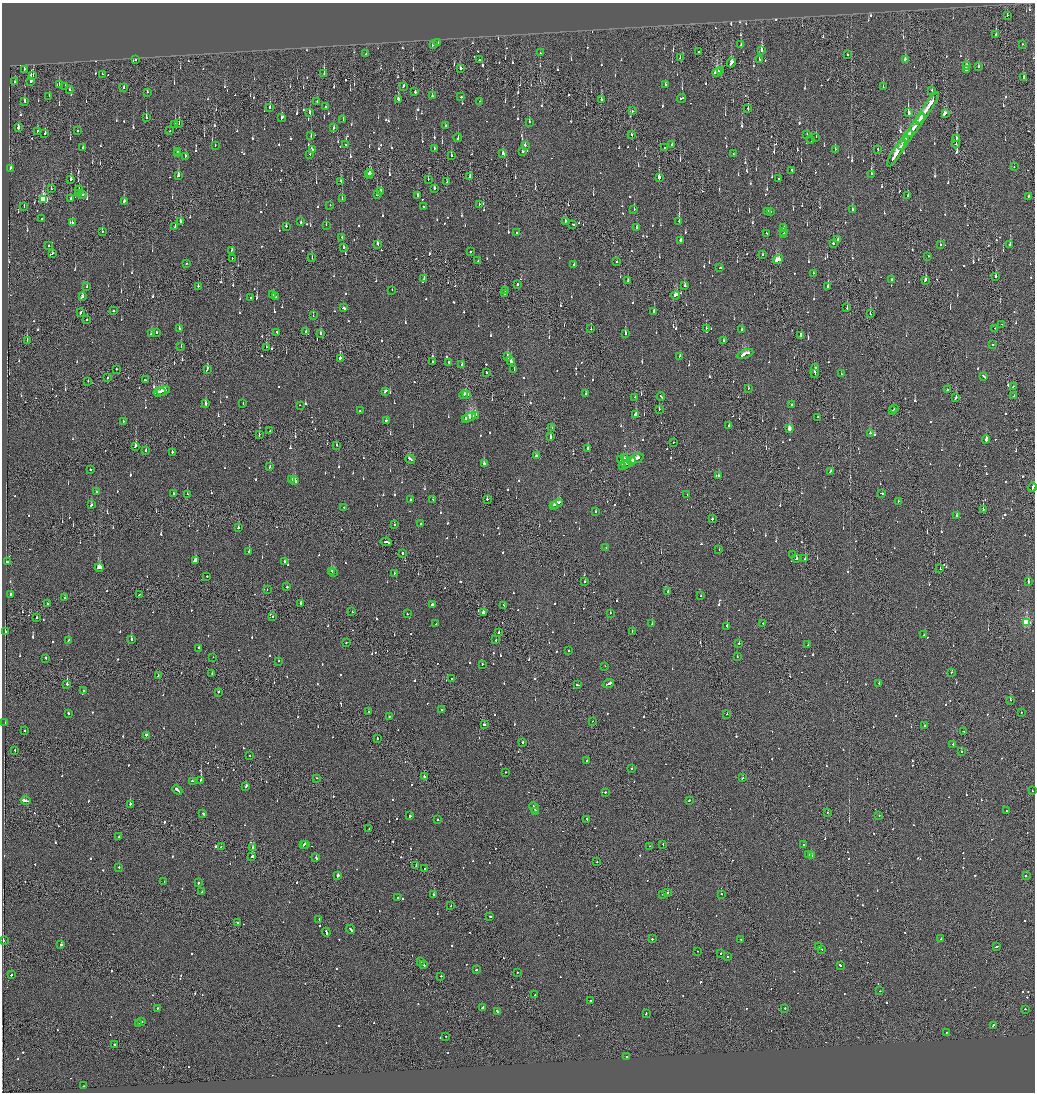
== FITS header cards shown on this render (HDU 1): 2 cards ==
NAXIS1  =                 2065
NAXIS2  =                 2180

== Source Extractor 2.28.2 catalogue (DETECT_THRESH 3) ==
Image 2065 x 2180 px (HDU 1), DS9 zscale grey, zoomed out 1/2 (1 PNG px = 2 x 2 image px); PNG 1037 x 1094 px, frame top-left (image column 1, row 2179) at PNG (2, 3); each listed source drawn as its Kron ellipse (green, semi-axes under 4 px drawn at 4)
Background -0.13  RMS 0.067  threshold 0.201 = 3 sigma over >= 5 px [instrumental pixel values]
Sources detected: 1475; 55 cannot appear on this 1/2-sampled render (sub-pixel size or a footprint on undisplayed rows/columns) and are neither listed nor drawn; of the other 1420, the 500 brightest by FLUX_AUTO listed and drawn (920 fainter detections omitted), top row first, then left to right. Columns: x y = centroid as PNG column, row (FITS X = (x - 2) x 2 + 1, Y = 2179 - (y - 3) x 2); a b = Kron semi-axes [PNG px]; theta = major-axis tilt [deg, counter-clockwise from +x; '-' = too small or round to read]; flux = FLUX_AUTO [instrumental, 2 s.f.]
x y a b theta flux
1007 15 2 2 - 89
996 35 3 2 - 790
438 42 2 2 - 120
433 44 4 2 - 210
1022 44 2 2 - 120
741 45 3 2 - 460
762 51 3 2 - 960
699 52 2 1 - 95
540 53 2 2 - 100
366 54 2 2 - 94
848 54 2 1 - 140
680 58 2 2 - 100
759 59 3 2 - 110
905 59 3 2 - 160
136 60 2 2 - 100
479 60 2 2 - 210
731 63 5 2 - 300
967 65 2 2 - 130
978 66 3 2 - 130
460 68 3 2 - 170
25 69 2 1 - 280
966 70 3 2 - 750
721 71 2 2 - 130
717 72 5 3 - 710
102 74 2 2 - 95
324 74 3 1 - 250
33 75 2 1 - 180
1024 77 3 2 - 120
31 81 3 2 - 490
15 82 2 2 - 91
59 84 3 2 - 92
665 85 2 2 - 120
65 86 2 2 - 97
403 86 3 2 - 120
883 87 2 2 - 250
124 88 2 2 - 130
69 89 2 2 - 100
932 90 2 2 - 150
147 92 2 2 - 150
415 92 2 2 - 190
49 96 2 2 - 110
432 96 2 2 - 120
461 97 2 2 - 110
681 98 4 2 - 470
398 99 4 3 - 200
601 100 2 2 - 520
480 101 2 1 - 270
25 102 3 2 - 340
317 102 2 2 - 100
326 106 2 2 - 99
270 108 2 2 - 570
748 108 2 2 - 200
927 108 19 2 56 1400
632 111 2 2 - 190
310 113 3 2 - 400
908 113 4 2 - 14000
945 114 3 2 - 450
282 117 3 2 - 190
146 118 2 2 - 300
921 118 5 2 - 1800
343 119 2 2 - 97
529 122 2 2 - 110
179 123 4 1 - 140
175 124 2 2 - 530
916 125 14 2 54 1300
446 126 2 2 - 98
18 128 2 2 - 5100
334 128 2 2 - 150
37 131 3 1 - 160
78 131 2 2 - 110
169 131 2 1 - 120
45 133 2 2 - 290
631 134 2 2 - 170
807 134 2 1 - 110
311 136 3 2 - 89
908 136 6 2 55 870
816 137 3 2 - 180
458 138 4 2 - 150
957 138 3 1 - 110
811 140 3 2 - 160
956 141 7 1 87 320
903 143 7 2 61 1000
215 145 2 2 - 110
345 145 2 2 - 130
672 145 3 2 - 170
525 146 3 2 - 310
83 147 2 2 - 140
665 147 2 1 - 200
435 148 2 2 - 220
835 149 2 2 - 270
878 149 2 1 - 170
312 150 3 2 - 160
177 151 2 2 - 120
523 151 2 2 - 200
503 153 3 2 - 310
733 153 2 2 - 93
896 153 16 3 59 1200
177 154 2 2 - 110
310 154 2 2 - 91
451 155 2 2 - 160
185 156 3 2 - 140
1014 167 2 2 - 110
11 168 2 2 - 92
792 171 3 1 - 290
371 173 2 1 - 440
369 174 4 2 - 840
871 174 3 2 - 520
178 176 3 2 - 240
470 176 2 2 - 290
659 178 3 2 - 570
71 179 3 2 - 150
428 179 2 2 - 94
779 179 2 2 - 92
341 181 3 2 - 150
447 182 2 1 - 110
434 188 2 2 - 1500
51 189 4 2 - 120
79 190 4 2 - 390
381 191 2 2 - 160
79 193 3 2 - 390
83 195 2 2 - 700
377 195 2 2 - 350
418 195 2 2 - 150
908 196 2 2 - 590
1028 196 2 1 - 210
70 199 2 2 - 120
342 199 3 2 - 170
43 200 4 3 - 1200
124 201 2 2 - 290
479 204 2 1 - 110
330 205 2 1 - 91
24 206 2 1 - 89
423 206 2 2 - 340
634 209 2 2 - 130
852 210 2 2 - 230
768 211 2 1 - 160
770 212 2 2 - 110
42 219 2 2 - 160
180 221 2 2 - 120
565 221 2 2 - 280
679 221 2 1 - 630
301 222 2 2 - 110
72 223 2 2 - 120
573 224 3 2 - 110
326 225 2 2 - 91
175 226 2 2 - 99
286 226 2 2 - 190
637 227 4 2 - 210
784 228 3 2 - 370
784 231 4 2 - 530
102 232 3 1 - 110
517 233 2 2 - 130
767 233 3 2 - 160
783 235 3 1 - 180
342 237 2 2 - 88
838 239 2 1 - 260
680 240 2 2 - 200
833 243 2 2 - 640
377 244 3 2 - 140
940 245 2 2 - 130
1010 245 3 2 - 620
49 246 2 2 - 98
344 247 2 1 - 130
232 250 2 2 - 120
470 251 2 2 - 210
52 253 2 2 - 90
762 255 2 2 - 140
928 256 2 1 - 120
232 258 2 1 - 110
312 258 2 1 - 190
778 259 5 3 - 600
478 261 2 2 - 110
616 262 2 2 - 290
187 263 2 1 - 470
574 264 2 2 - 610
720 268 2 1 - 120
813 273 2 2 - 94
996 277 3 2 - 100
424 279 2 2 - 110
891 280 2 2 - 500
925 280 4 2 - 260
628 281 2 2 - 140
517 284 2 2 - 300
198 286 2 2 - 140
685 286 2 2 - 500
828 286 3 2 - 290
87 287 2 2 - 87
392 290 2 1 - 190
505 291 2 1 - 92
505 294 2 2 - 150
273 295 2 2 - 170
675 295 4 2 - 250
82 297 2 2 - 520
276 297 3 2 - 220
250 298 2 2 - 260
847 307 3 2 - 160
343 308 3 2 - 230
113 311 2 2 - 91
654 311 2 2 - 440
80 312 3 2 - 130
870 314 2 1 - 100
313 316 2 1 - 120
87 320 2 2 - 130
1002 324 2 1 - 110
179 328 3 2 - 210
706 328 2 2 - 210
994 328 2 1 - 89
591 329 2 2 - 95
742 330 2 2 - 190
156 332 2 2 - 290
306 332 2 1 - 220
152 333 4 2 - 200
277 333 3 2 - 300
320 333 2 2 - 97
625 334 2 2 - 420
800 336 4 2 - 540
27 340 4 1 - 280
724 341 2 2 - 270
993 344 2 2 - 170
181 346 3 2 - 98
266 347 2 2 - 100
745 354 8 2 20 670
679 356 2 2 - 100
507 357 2 2 - 630
340 358 3 2 - 290
433 361 2 1 - 420
511 361 4 2 - 440
449 363 3 2 - 560
462 364 3 2 - 120
116 369 2 2 - 92
207 369 4 2 - 220
514 369 3 2 - 130
815 371 7 2 85 610
486 372 3 2 - 120
814 373 2 1 - 130
841 374 2 2 - 150
984 376 4 2 - 210
107 378 2 1 - 150
145 380 3 2 - 220
88 381 2 1 - 180
1013 386 2 1 - 150
748 388 2 2 - 94
947 390 2 2 - 590
163 391 7 2 15 610
385 391 3 2 - 280
159 392 6 1 15 580
586 394 2 2 - 130
464 395 4 2 - 180
467 395 3 2 - 260
661 396 4 2 - 280
1014 396 2 1 - 120
635 397 2 2 - 95
956 397 2 1 - 470
205 404 2 2 - 430
243 404 2 2 - 300
300 405 2 1 - 200
792 405 2 2 - 120
659 409 2 1 - 170
894 409 2 2 - 91
893 410 2 2 - 240
360 411 2 2 - 670
636 414 2 2 - 340
475 415 4 2 - 300
469 417 6 2 22 650
818 417 2 2 - 300
465 419 3 2 - 240
386 420 2 2 - 94
123 422 2 2 - 93
729 425 2 2 - 92
552 428 2 1 - 89
789 429 3 2 - 190
270 431 2 1 - 150
870 433 2 2 - 98
259 435 2 1 - 170
550 437 2 2 - 760
986 439 4 2 - 640
673 442 2 2 - 130
337 445 2 2 - 180
135 446 4 2 - 330
588 448 2 2 - 810
146 450 2 2 - 150
172 452 2 2 - 170
536 456 3 2 - 120
624 458 2 2 - 120
410 459 5 2 - 250
636 459 7 2 24 430
620 460 2 2 - 200
632 461 4 2 - 320
628 463 3 2 - 220
484 464 2 2 - 290
626 464 3 1 - 220
622 466 3 2 - 300
270 467 3 2 - 150
90 469 2 2 - 110
831 471 4 2 - 190
718 476 2 2 - 210
292 479 3 2 - 250
295 481 4 2 - 440
1032 487 5 2 - 300
96 492 2 2 - 110
173 493 2 2 - 200
882 493 3 2 - 160
187 494 2 2 - 170
687 495 2 2 - 120
433 499 2 2 - 120
487 499 2 2 - 250
410 500 2 2 - 360
898 501 2 2 - 110
557 503 6 2 29 390
91 505 3 2 - 190
554 505 3 2 - 150
344 507 2 2 - 170
983 509 2 1 - 830
595 511 2 2 - 110
956 516 2 2 - 89
712 519 2 2 - 350
421 524 2 2 - 200
394 525 2 2 - 100
238 528 2 2 - 760
386 542 6 2 -11 340
606 547 2 2 - 130
719 550 2 1 - 92
249 551 2 2 - 330
402 553 2 1 - 230
793 555 2 2 - 170
796 559 3 2 - 130
805 559 2 1 - 290
195 560 3 2 - 370
7 562 2 2 - 180
285 562 2 2 - 130
99 568 4 2 - 930
940 569 2 2 - 190
332 571 3 2 - 570
334 572 2 2 - 330
394 573 2 2 - 100
207 576 2 1 - 310
1028 581 2 2 - 610
585 582 2 1 - 160
287 587 2 2 - 210
267 590 2 1 - 140
668 591 2 2 - 90
11 594 2 2 - 160
139 595 3 1 - 120
701 596 2 2 - 100
64 598 2 2 - 110
301 603 3 2 - 140
48 604 2 1 - 89
432 604 2 2 - 400
503 605 2 2 - 91
352 612 2 2 - 100
483 612 3 2 - 300
610 613 2 1 - 130
407 614 2 2 - 150
37 617 2 2 - 170
273 617 2 2 - 92
1026 622 3 3 - 1100
763 623 2 1 - 110
436 624 2 1 - 100
652 624 2 2 - 290
727 626 3 2 - 340
632 631 2 1 - 90
5 632 2 2 - 420
499 632 2 2 - 340
924 635 3 2 - 170
131 639 2 2 - 290
496 640 2 2 - 100
68 641 3 2 - 190
346 642 2 2 - 170
739 643 2 1 - 430
808 645 2 2 - 120
199 648 2 2 - 200
569 651 2 2 - 90
213 657 2 2 - 150
737 657 2 2 - 94
46 658 2 2 - 200
278 661 2 2 - 93
482 664 2 2 - 180
605 666 2 2 - 97
951 672 2 2 - 130
212 674 2 1 - 90
158 675 3 1 - 230
451 679 3 2 - 140
879 683 2 2 - 150
67 684 2 2 - 460
608 684 6 2 21 340
577 685 3 2 - 140
84 690 2 2 - 190
218 692 2 2 - 250
1010 700 2 2 - 110
441 709 2 2 - 290
369 711 2 2 - 98
1021 712 2 2 - 100
68 713 2 2 - 97
727 714 2 2 - 91
389 717 2 2 - 200
592 721 2 2 - 110
5 722 2 1 - 120
484 725 2 2 - 150
925 726 2 2 - 120
25 731 2 2 - 140
964 731 2 1 - 490
146 735 3 2 - 330
377 739 2 2 - 170
522 742 2 2 - 410
953 744 2 2 - 91
15 750 2 1 - 160
961 752 2 2 - 130
249 755 2 1 - 150
587 761 2 2 - 110
632 769 2 2 - 180
506 772 2 2 - 110
424 776 2 2 - 180
317 778 2 2 - 97
743 778 3 2 - 150
201 780 4 2 - 95
193 781 3 2 - 150
246 786 4 2 - 220
177 790 5 2 - 350
1032 791 2 2 - 170
605 792 2 2 - 460
689 800 2 2 - 130
25 801 5 2 - 520
130 804 2 2 - 410
534 808 5 2 - 320
536 811 2 2 - 220
1006 811 2 2 - 560
203 813 3 2 - 220
827 813 2 1 - 100
410 816 2 2 - 530
879 816 2 1 - 560
587 819 2 1 - 130
437 820 2 2 - 110
369 829 2 1 - 97
118 837 2 2 - 280
306 844 3 2 - 280
663 844 2 2 - 130
304 845 3 2 - 130
804 845 2 2 - 120
221 846 2 2 - 110
650 846 2 2 - 110
253 848 2 1 - 250
808 854 2 2 - 110
812 856 2 2 - 130
252 857 2 2 - 440
316 858 2 2 - 150
597 862 2 1 - 95
416 866 3 1 - 290
119 867 2 2 - 130
424 868 2 1 - 110
338 875 2 2 - 2000
1026 876 2 2 - 130
164 881 2 2 - 200
198 883 2 2 - 300
202 892 2 2 - 230
668 892 2 2 - 320
433 894 2 2 - 230
663 894 2 2 - 230
721 894 2 2 - 220
397 897 2 2 - 500
451 906 2 1 - 120
490 916 2 2 - 97
319 919 2 2 - 97
237 922 2 2 - 260
351 929 4 2 - 350
326 932 4 2 - 420
941 938 2 2 - 180
652 939 2 2 - 280
741 939 2 2 - 160
3 940 2 2 - 120
61 944 2 2 - 600
997 946 3 2 - 180
819 947 3 2 - 230
821 949 3 1 - 260
698 951 2 1 - 140
721 953 2 2 - 180
727 957 2 2 - 130
421 961 2 1 - 120
424 965 2 2 - 170
840 965 3 2 - 200
476 970 2 2 - 460
517 973 2 1 - 130
11 975 2 2 - 150
441 976 2 1 - 120
879 991 2 2 - 89
535 995 2 2 - 100
591 1001 3 2 - 410
483 1007 3 2 - 230
157 1008 2 2 - 240
785 1008 2 2 - 140
1025 1009 2 1 - 380
497 1011 3 2 - 490
646 1013 2 2 - 140
142 1022 2 2 - 120
138 1023 2 2 - 350
993 1025 2 2 - 190
946 1032 2 2 - 90
445 1036 2 2 - 150
115 1044 2 1 - 110
627 1056 2 2 - 140
83 1086 2 2 - 100
At the frame edge (FLAGS 8, measured only in part): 1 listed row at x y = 1032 487
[920 fainter detections neither listed nor drawn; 55 sub-pixel or undisplayed-footprint detections neither listed nor drawn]